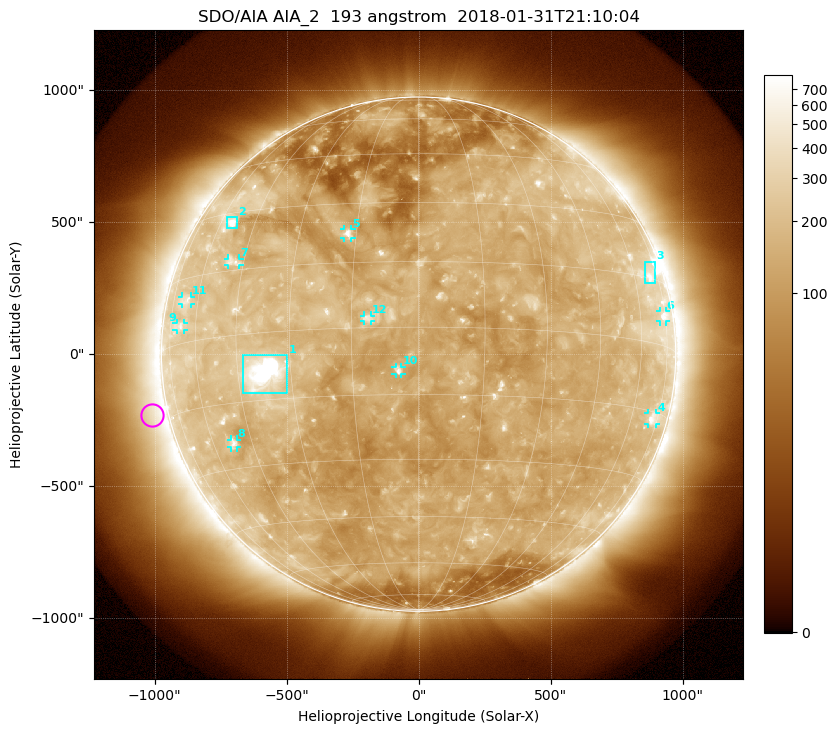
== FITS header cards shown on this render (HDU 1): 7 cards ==
TELESCOP= 'SDO/AIA'
INSTRUME= 'AIA_2'
WAVELNTH=                  193
WAVEUNIT= 'angstrom'
DATE-OBS= '2018-01-31T21:10:04.84'
CTYPE1  = 'HPLN-TAN'
CTYPE2  = 'HPLT-TAN'

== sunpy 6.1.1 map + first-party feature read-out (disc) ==
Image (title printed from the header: SDO/AIA AIA_2  193 angstrom  2018-01-31T21:10:04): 1024 x 1024 px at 2.4 arcsec/px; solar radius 974 arcsec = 406 px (full disc in frame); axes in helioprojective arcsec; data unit not stated in the header (colour bar unlabelled)
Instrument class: DISC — disc imager (sunpy class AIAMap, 193 A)
Bright regions (active regions / flare kernels): reference = the median radial profile (limb darkening/brightening removed); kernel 9 px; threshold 5 sigma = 261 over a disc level ~139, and >= 1.15x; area >= 12 px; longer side >= 10 px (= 24 arcsec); searched inside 0.97 R_sun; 12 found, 12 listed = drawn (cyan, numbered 1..; 9 of them under ~33 arcsec drawn as corner ticks so the feature stays visible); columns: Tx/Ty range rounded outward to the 5 arcsec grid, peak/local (2 s.f.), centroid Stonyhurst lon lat
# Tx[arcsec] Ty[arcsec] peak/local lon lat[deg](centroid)
1 -665..-495 -150..-5 21 -37 -9
2 -730..-685 475..520 6.7 -55 +27
3 860..900 270..350 3.9 +69 +16
4 865..900 -265..-220 3.7 +71 -17
5 -280..-255 440..475 5.8 -17 +22
6 915..935 125..165 4.2 +73 +7
7 -725..-680 335..365 3.2 -49 +17
8 -710..-685 -355..-325 3.9 -52 -24
9 -920..-890 90..120 3 -68 +4
10 -90..-65 -75..-45 4.7 -4 -10
11 -895..-865 190..220 2.9 -66 +10
12 -210..-180 125..150 3.6 -11 +2
Off-limb structures (1.02-1.3 R_sun): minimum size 162 px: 5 found; the strongest spans PA ~60..140 deg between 1.02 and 1.3 R_sun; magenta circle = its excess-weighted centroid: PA ~105 deg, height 1.06 R_sun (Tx ~-1010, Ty ~-230 arcsec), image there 1.9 x the reference